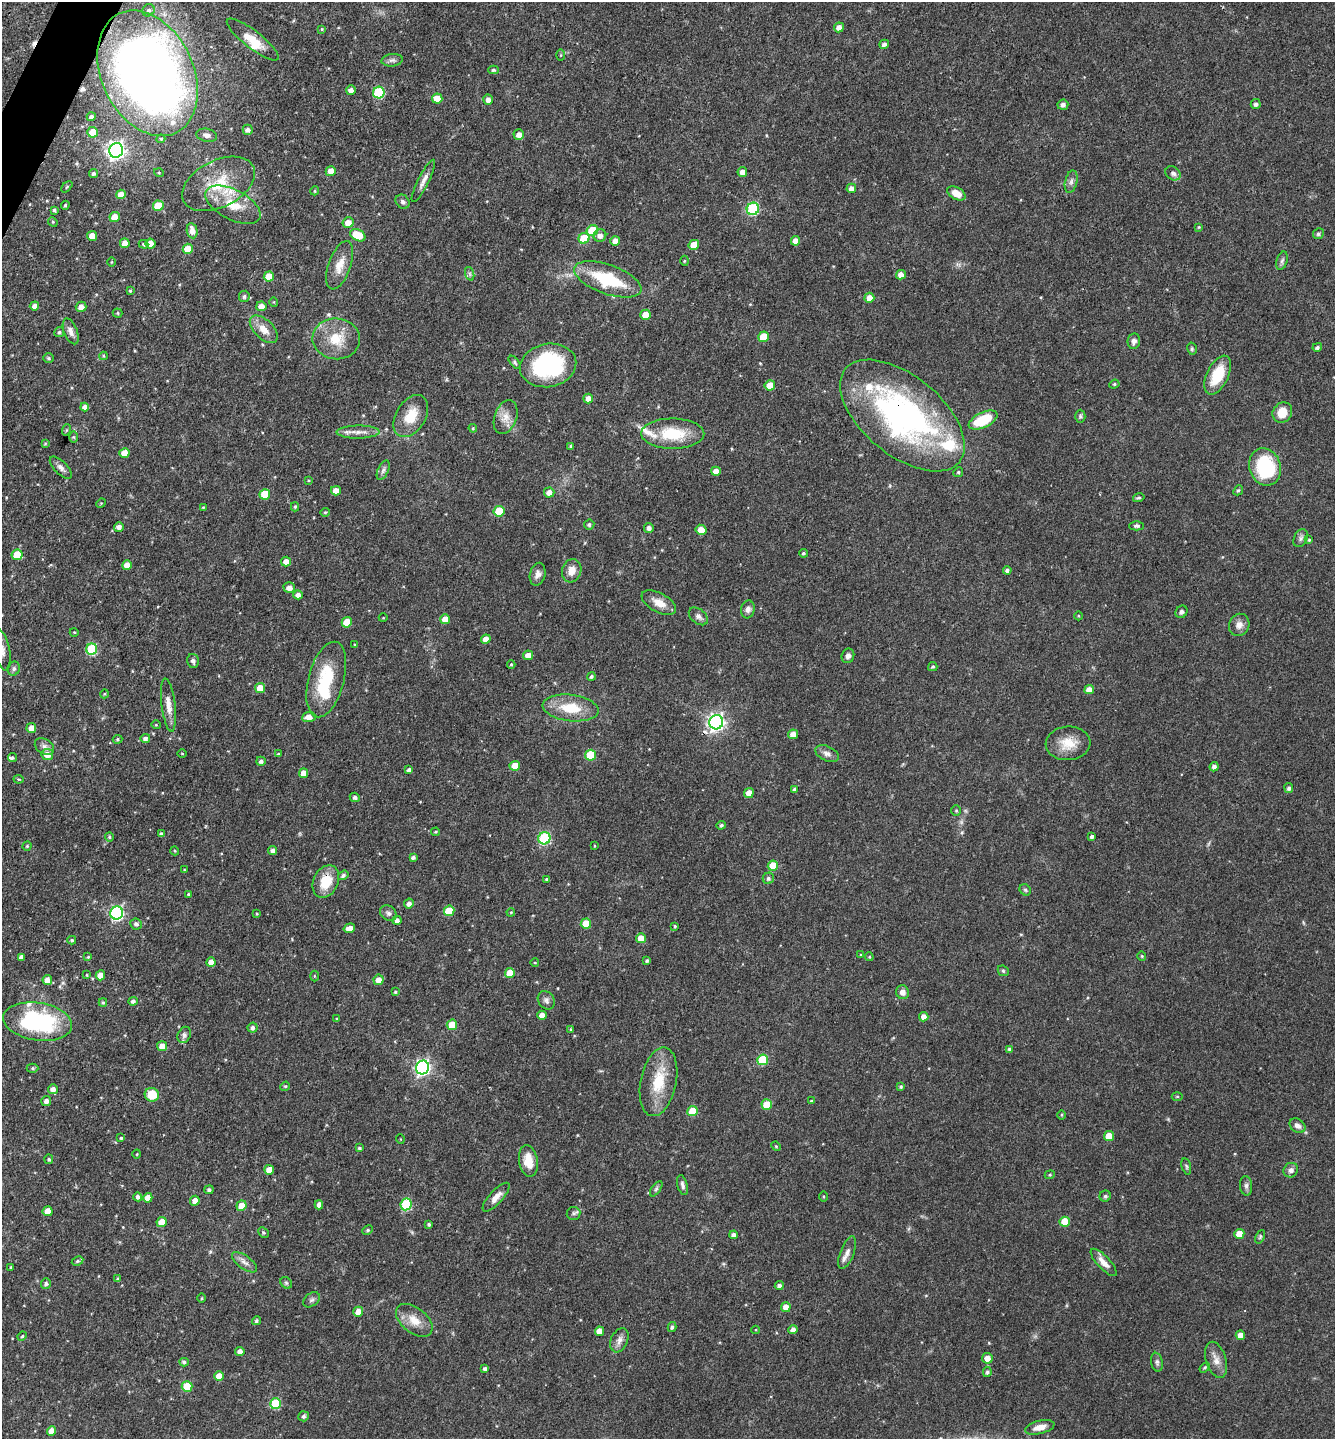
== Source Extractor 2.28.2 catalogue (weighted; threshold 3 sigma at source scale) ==
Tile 11 of 4 x 4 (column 3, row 3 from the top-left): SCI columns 2810-4142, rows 1437-2873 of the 5758 x 5749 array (HDU 1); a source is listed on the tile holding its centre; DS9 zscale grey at full resolution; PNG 1337 x 1441 px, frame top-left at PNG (2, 2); each listed source drawn as its Kron ellipse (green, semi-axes under 4 px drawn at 4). Shown black and unused: <1% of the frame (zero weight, under 3 of 4 exposures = <1% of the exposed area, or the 3 px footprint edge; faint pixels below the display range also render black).
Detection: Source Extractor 2.28.2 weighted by HDU 2 'WHT'; one run over the whole footprint, this tile lists its part. Background 0.0909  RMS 0.0041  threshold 0.0183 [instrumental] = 3 sigma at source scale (4.5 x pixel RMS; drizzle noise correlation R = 1.50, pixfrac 1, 0.05/0.05 arcsec/px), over >= 5 px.
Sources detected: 354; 1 inside a brighter object's white glare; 2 cosmic-ray / hot-pixel residue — neither listed nor drawn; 11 inside a brighter listed object's ellipse — not listed separately; the other 340 listed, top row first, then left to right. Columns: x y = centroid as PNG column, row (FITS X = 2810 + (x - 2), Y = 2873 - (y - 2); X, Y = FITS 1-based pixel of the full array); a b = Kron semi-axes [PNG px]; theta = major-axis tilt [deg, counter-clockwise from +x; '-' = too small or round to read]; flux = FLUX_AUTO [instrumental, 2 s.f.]
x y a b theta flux
149 10 6 6 - 1.2
839 27 5 4 - 2.5
322 29 3 3 - 0.39
253 39 32 8 -38 6.5
884 44 5 4 - 1.4
560 55 5 3 - 0.39
392 60 10 6 7 1.4
493 70 5 4 - 0.67
148 73 66 46 -64 380
351 90 5 4 - 2
379 93 6 5 - 26
437 98 5 5 - 6.3
488 100 5 4 - 1.9
1256 104 5 5 - 1.2
1063 105 5 5 - 1.4
91 117 4 4 - 1.3
248 130 5 5 - 1.4
92 132 5 5 - 6.6
207 135 10 6 -11 1.8
519 135 5 5 - 2.6
161 139 4 4 - 0.57
116 150 7 7 - 170
331 171 5 5 - 4
742 172 5 4 - 2
93 173 4 4 - 0.8
159 173 5 3 - 0.36
1173 173 8 6 -40 1.4
423 181 23 5 63 2.6
1071 182 11 6 77 1.5
219 184 39 23 27 19
67 187 7 2 45 0.37
851 188 5 4 - 2
315 191 4 4 - 0.52
956 193 10 6 -29 4.2
121 194 5 4 - 3.8
403 202 7 6 - 1.2
65 205 4 3 - 0.61
233 205 30 15 -27 11
158 206 5 5 - 11
753 209 6 6 - 39
54 210 4 3 - 0.69
115 217 5 5 - 5.1
53 222 5 4 - 0.46
348 223 5 5 - 3.5
1199 227 4 3 - 0.38
592 230 6 5 - 12
192 231 8 5 -80 3.1
1318 234 5 5 - 0.88
358 235 8 5 -27 11
92 236 5 5 - 3.5
600 236 6 6 - 2.1
584 238 6 5 - 13
615 241 5 5 - 3.5
795 241 4 4 - 3.2
125 243 5 4 - 3.9
144 244 5 4 - 0.73
150 244 5 5 - 5
694 245 5 5 - 5.8
188 249 5 5 - 6.8
684 261 5 3 - 0.37
1282 261 9 5 73 1.1
111 262 4 3 - 0.33
340 265 25 11 70 5.7
470 274 7 4 -71 0.85
901 275 5 4 - 2.5
269 276 5 5 - 7.7
608 279 35 14 -20 25
130 291 4 3 - 0.45
244 296 6 5 - 0.89
869 298 5 5 - 3.7
274 302 5 3 - 0.35
34 306 5 4 - 1.7
261 306 5 5 - 2.8
81 307 5 5 - 2.3
118 313 5 4 - 0.5
645 315 5 5 - 5.1
264 329 17 9 -44 4.7
71 331 13 6 -68 2.2
59 332 5 5 - 0.77
763 337 5 5 - 10
336 339 24 20 -5 11
1134 341 8 6 81 1.6
1317 347 5 4 - 1
1192 349 6 4 -77 0.6
103 356 4 4 - 0.5
48 358 5 4 - 0.57
515 362 8 4 -50 0.68
548 365 28 21 11 45
1218 375 21 11 64 13
1114 384 5 4 - 0.56
770 385 5 5 - 4.6
588 399 5 5 - 3
85 407 4 4 - 2
1282 413 11 9 55 6.4
902 415 73 39 -39 120
411 416 23 15 59 8.9
1080 416 6 5 - 0.68
506 417 17 11 70 4.3
983 420 15 7 25 15
473 428 4 4 - 0.49
66 430 6 3 71 0.51
358 432 21 6 1 3.3
673 434 31 15 0 17
74 437 6 4 -89 0.56
45 444 4 3 - 0.44
571 446 4 4 - 0.74
124 453 5 5 - 5.2
1265 467 19 15 -72 31
61 468 14 6 -45 1.9
383 470 10 5 65 1.3
716 471 5 4 - 3.1
958 472 5 4 - 0.53
308 480 4 3 - 0.39
1238 490 5 4 - 0.68
336 491 5 4 - 3.3
549 493 5 5 - 3
265 494 5 5 - 11
1139 498 6 4 17 0.57
101 503 5 4 - 0.41
203 507 4 3 - 0.37
295 507 4 4 - 0.52
499 511 5 5 - 13
325 512 4 4 - 0.45
589 525 5 5 - 0.88
1137 526 7 4 0 0.93
119 527 5 4 - 1.7
649 528 5 5 - 1.4
701 530 5 5 - 4.7
1301 538 9 6 63 1.3
1309 540 4 4 - 0.46
803 553 4 4 - 0.65
17 555 5 5 - 9.3
286 562 5 5 - 3.3
127 565 5 5 - 4.1
1007 570 4 4 - 1.1
572 571 12 9 72 4.4
538 574 12 7 75 2.1
289 588 6 5 - 2.1
298 595 4 4 - 1.7
659 603 19 9 -28 4.8
748 609 9 6 81 1.7
1181 612 6 5 - 1.1
698 616 11 7 -39 1.7
1078 616 4 3 - 0.37
383 618 4 3 - 0.3
445 619 5 5 - 4
347 622 5 5 - 9.6
1239 625 11 10 - 2.7
74 632 4 3 - 0.32
486 639 5 4 - 4
355 645 4 3 - 0.44
92 649 5 5 - 26
2 650 21 7 -78 2.9
528 655 5 5 - 3.3
848 656 7 6 - 1.4
193 661 7 6 - 1.3
511 664 4 3 - 0.52
933 667 5 4 - 0.66
14 669 7 6 - 0.99
591 677 4 4 - 0.72
326 679 39 18 75 21
260 688 5 5 - 4.9
1089 690 5 4 - 3.6
104 694 4 3 - 0.39
168 705 26 7 -83 4.1
571 708 28 13 -7 13
309 717 7 5 5 2.6
716 722 7 7 - 150
156 725 5 3 - 0.35
31 728 5 5 - 3.5
793 734 5 4 - 3
145 738 5 4 - 1.1
117 739 5 4 - 0.56
1068 743 22 17 4 7.9
44 746 10 7 -33 1.6
182 753 5 3 - 0.36
278 754 4 3 - 0.43
827 754 13 7 -24 2
47 755 6 5 - 3.5
590 755 5 5 - 15
12 758 4 4 - 0.64
261 761 5 4 - 1.2
515 766 5 5 - 6.8
1214 767 4 4 - 1.5
409 770 4 4 - 1.5
304 773 5 4 - 4.4
18 779 5 4 - 0.48
1289 788 5 4 - 1.1
794 789 4 4 - 1.1
749 793 5 4 - 3.8
355 797 5 4 - 1.1
956 811 5 4 - 0.52
721 825 5 4 - 0.8
435 832 4 3 - 0.48
161 834 4 4 - 1.1
1092 836 4 3 - 1.1
109 837 4 4 - 0.52
544 838 6 6 - 36
27 846 4 4 - 0.48
594 846 4 3 - 0.32
175 851 5 3 - 0.4
273 851 4 4 - 2
413 857 4 3 - 0.95
773 866 5 5 - 10
184 870 4 2 - 0.3
343 875 5 4 - 1.1
768 878 6 5 - 1
547 879 3 3 - 0.76
326 881 17 12 65 9.7
1025 890 6 5 - 0.67
188 894 4 3 - 0.41
409 904 5 5 - 1.9
449 911 5 5 - 10
511 912 4 3 - 0.36
117 913 6 6 - 74
388 913 9 7 -38 1.3
257 914 4 4 - 0.36
397 920 4 4 - 1.5
136 924 6 5 - 1.2
586 924 5 5 - 8
675 926 4 3 - 0.54
349 928 6 4 16 2.7
641 938 5 5 - 4.6
72 940 4 4 - 0.61
861 955 4 3 - 0.41
1142 956 4 4 - 0.47
21 957 4 4 - 1.5
88 957 3 3 - 0.36
869 957 4 4 - 0.47
647 961 4 4 - 0.64
211 962 5 4 - 3
535 963 4 3 - 0.31
1003 971 6 5 - 0.63
510 973 5 5 - 6.9
87 975 4 2 - 0.35
100 975 5 5 - 5
314 976 5 3 - 0.4
47 980 5 5 - 3.7
379 980 5 5 - 3.3
395 992 4 4 - 0.52
903 992 7 6 - 2.2
546 1000 10 8 -56 1.5
133 1001 4 4 - 1.1
103 1003 4 4 - 0.49
542 1015 4 4 - 3
924 1017 5 4 - 2.4
337 1019 3 3 - 0.4
38 1022 35 19 -8 50
452 1025 5 5 - 6.3
253 1028 5 5 - 1.1
571 1029 4 3 - 0.44
184 1035 8 6 65 1.2
162 1046 5 5 - 3.8
1009 1049 4 4 - 0.55
763 1060 5 5 - 18
422 1067 7 6 - 110
32 1068 6 4 0 0.61
658 1082 35 18 78 14
285 1086 5 4 - 0.5
901 1087 4 4 - 0.65
53 1089 5 5 - 2
152 1095 7 6 - 8.9
1177 1096 5 3 - 0.39
46 1101 5 5 - 1.6
811 1101 4 3 - 0.38
767 1105 5 5 - 8.2
692 1111 5 5 - 9.2
1062 1115 5 3 - 0.39
1297 1126 8 6 -34 2
1109 1136 5 5 - 7.8
121 1138 3 3 - 0.54
400 1139 4 3 - 0.27
776 1146 5 4 - 0.44
359 1148 4 3 - 0.65
137 1154 4 3 - 0.3
49 1159 5 4 - 0.71
528 1161 16 9 -81 6.6
1186 1166 8 4 -76 0.69
269 1170 5 5 - 4.3
1291 1170 7 7 - 1.7
1050 1175 5 4 - 0.49
682 1185 10 5 -76 1.3
1246 1186 10 6 -84 1.2
656 1189 9 4 54 0.86
209 1190 5 4 - 0.94
823 1196 5 3 - 0.43
1105 1196 6 5 - 0.72
138 1197 4 4 - 1.4
496 1197 18 6 48 3.5
148 1198 5 4 - 3.8
195 1201 5 4 - 3.3
406 1204 6 5 - 29
319 1205 4 4 - 2.1
241 1206 5 5 - 4.5
48 1211 5 5 - 6
574 1213 7 7 - 0.95
161 1222 5 5 - 6.5
1065 1222 5 5 - 8.9
429 1224 4 3 - 0.68
368 1230 5 4 - 0.59
263 1233 6 4 -44 0.64
1239 1234 5 5 - 6.2
734 1235 4 4 - 1.7
1260 1237 7 4 66 0.67
847 1253 17 7 69 2.5
77 1261 6 4 27 0.69
244 1262 14 6 -36 2.2
1104 1262 17 6 -47 3.4
11 1267 4 2 - 0.3
117 1279 4 3 - 0.71
46 1283 5 5 - 0.93
286 1283 6 5 - 0.67
779 1286 4 4 - 1.1
202 1298 5 3 - 0.39
312 1300 9 6 39 1.2
786 1307 5 5 - 3.1
358 1312 5 5 - 3.6
414 1320 21 12 -38 6.2
256 1321 4 4 - 0.73
672 1327 5 4 - 0.91
756 1330 4 3 - 0.33
793 1330 4 4 - 2.4
599 1331 4 4 - 3.3
1240 1335 4 4 - 3.9
22 1336 5 4 - 0.52
619 1340 12 8 66 2.3
240 1351 4 4 - 2.5
987 1358 5 5 - 3.3
1216 1360 19 10 -73 3.7
184 1362 5 4 - 0.7
1157 1362 9 6 -78 1.1
1205 1368 6 4 35 0.55
485 1369 4 3 - 1.1
987 1372 5 4 - 0.82
219 1376 5 5 - 3.8
187 1386 5 5 - 14
276 1404 5 5 - 22
303 1416 5 5 - 0.94
1040 1427 15 6 13 3.9
51 1431 5 4 - 3
Overlapping masked pixels (flux is a lower limit): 4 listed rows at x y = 148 73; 902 415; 326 881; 38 1022
Isophote crosses this tile's border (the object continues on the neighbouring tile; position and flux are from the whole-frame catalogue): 3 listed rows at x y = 148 73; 2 650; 38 1022